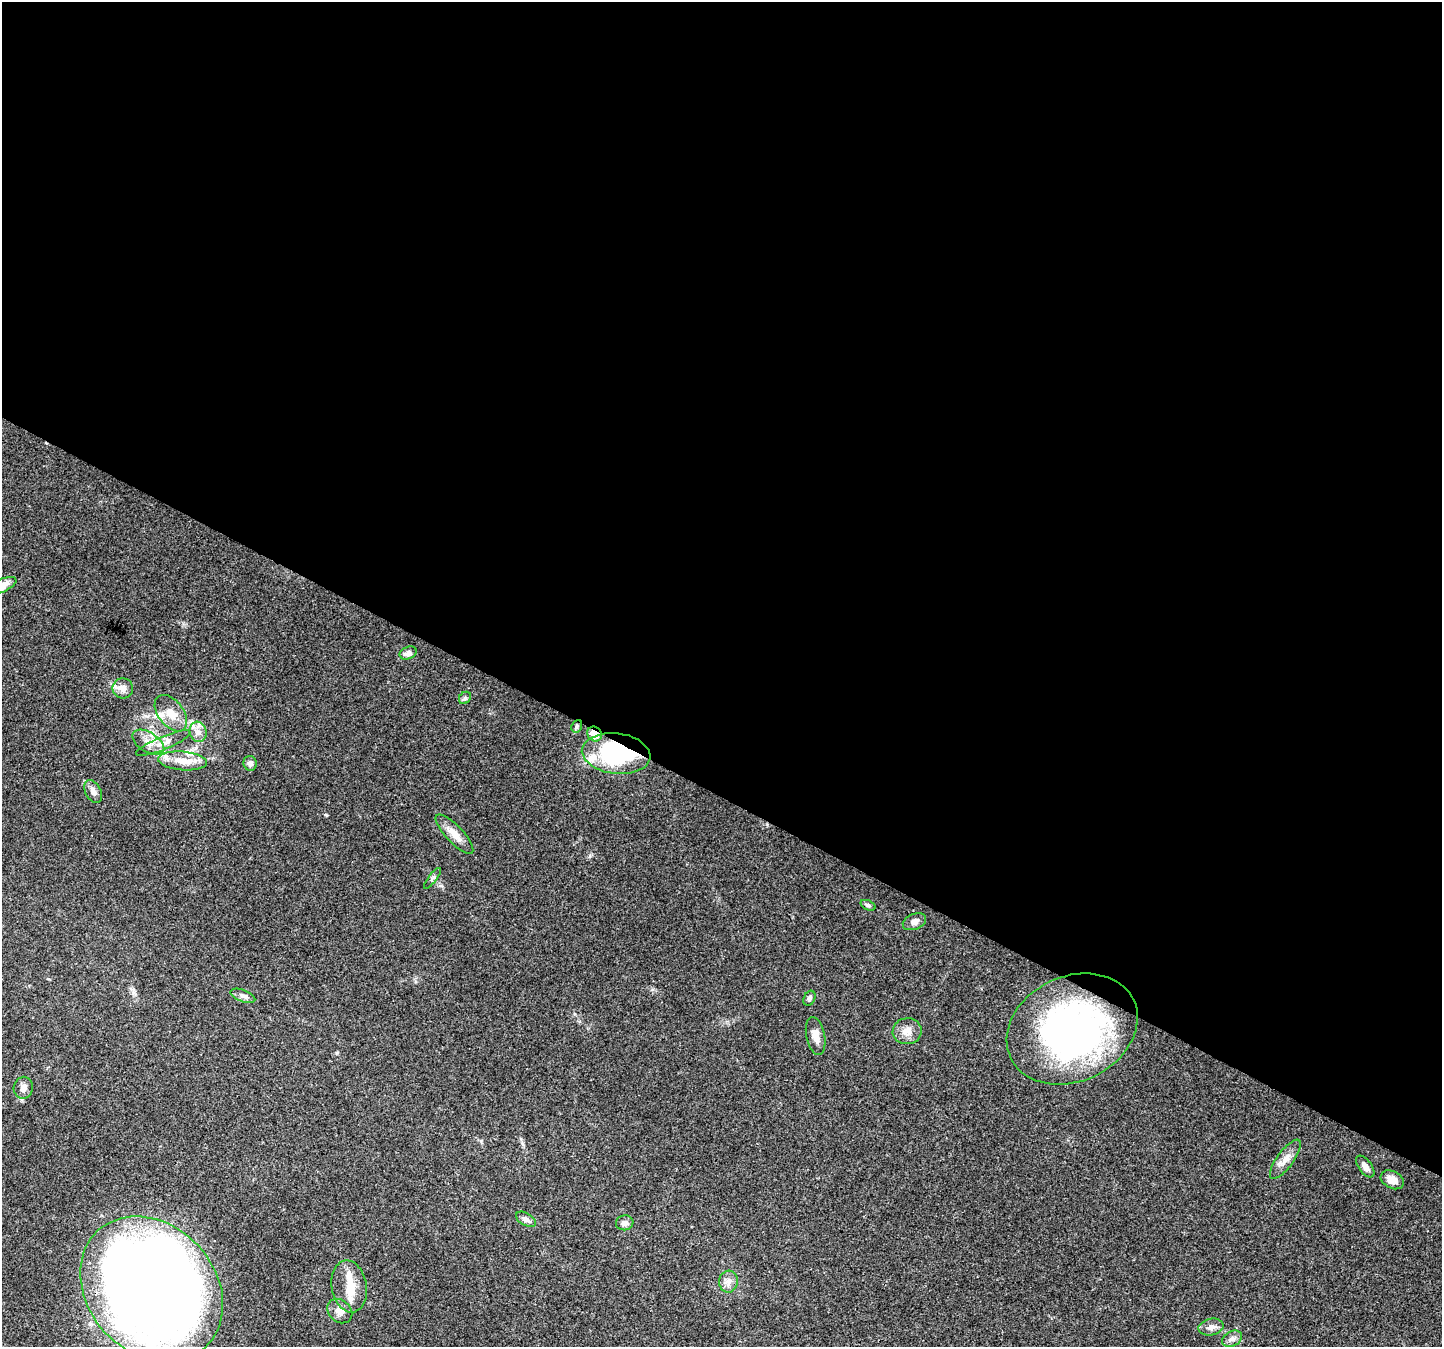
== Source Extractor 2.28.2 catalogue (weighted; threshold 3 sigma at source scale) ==
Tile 3 of 4 x 4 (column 3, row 1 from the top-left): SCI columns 2921-4360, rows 4348-5692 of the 5832 x 5940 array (HDU 1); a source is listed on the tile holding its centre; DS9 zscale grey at full resolution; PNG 1444 x 1349 px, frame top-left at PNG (2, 2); each listed source drawn as its Kron ellipse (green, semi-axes under 4 px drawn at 4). Shown black and unused: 59% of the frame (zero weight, under 3 of 4 exposures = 5% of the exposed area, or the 3 px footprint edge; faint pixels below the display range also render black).
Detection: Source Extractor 2.28.2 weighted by HDU 2 'WHT'; one run over the whole footprint, this tile lists its part. Background 0.03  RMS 0.0033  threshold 0.015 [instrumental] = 3 sigma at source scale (4.5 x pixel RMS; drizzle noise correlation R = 1.50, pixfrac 1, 0.0396/0.0396 arcsec/px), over >= 5 px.
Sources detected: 46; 3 inside a brighter object's white glare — neither listed nor drawn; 8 inside a brighter listed object's ellipse — not listed separately; the other 35 listed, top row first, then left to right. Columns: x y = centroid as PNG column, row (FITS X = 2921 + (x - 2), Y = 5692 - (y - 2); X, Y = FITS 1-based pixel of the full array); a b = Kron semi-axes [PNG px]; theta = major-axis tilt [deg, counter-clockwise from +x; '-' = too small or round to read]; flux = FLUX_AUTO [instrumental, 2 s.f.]
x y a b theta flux
2 586 15 6 24 3.8
408 653 9 6 21 1.8
123 688 10 10 - 2.2
465 698 7 5 45 0.71
171 713 21 12 -52 5.4
577 726 6 5 - 0.75
198 732 10 8 -75 2.1
594 734 8 6 -50 4.5
148 742 18 10 -33 3.9
163 743 29 6 22 3.5
616 754 34 20 -7 47
183 761 24 9 -4 5.7
250 763 7 6 - 1.3
93 792 12 7 -62 1.9
454 834 26 8 -47 3.9
432 878 13 3 52 0.69
868 905 8 5 -23 0.78
914 922 12 8 24 1.8
243 996 13 6 -20 1.3
809 998 8 5 65 0.89
1072 1029 68 52 25 140
907 1031 14 13 - 3.3
816 1036 19 9 -79 3.2
23 1088 11 9 78 2.1
1285 1159 23 8 54 3.3
1365 1166 12 6 -53 2.1
1392 1180 12 8 -28 3.1
526 1219 11 6 -30 1.7
625 1223 9 7 9 1.5
728 1282 11 9 83 2.3
349 1286 26 17 -81 7.7
152 1289 79 64 -47 570
340 1311 14 10 -41 2.9
1211 1327 12 8 11 1.9
1232 1339 10 7 28 1.5
Overlapping masked pixels (flux is a lower limit): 4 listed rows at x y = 577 726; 594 734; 616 754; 1072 1029
Isophote crosses this tile's border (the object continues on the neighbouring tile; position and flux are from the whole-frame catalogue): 1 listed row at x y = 2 586
Unlisted compact peaks at least as high as the median listed source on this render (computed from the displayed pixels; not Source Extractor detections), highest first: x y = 133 993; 337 1053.